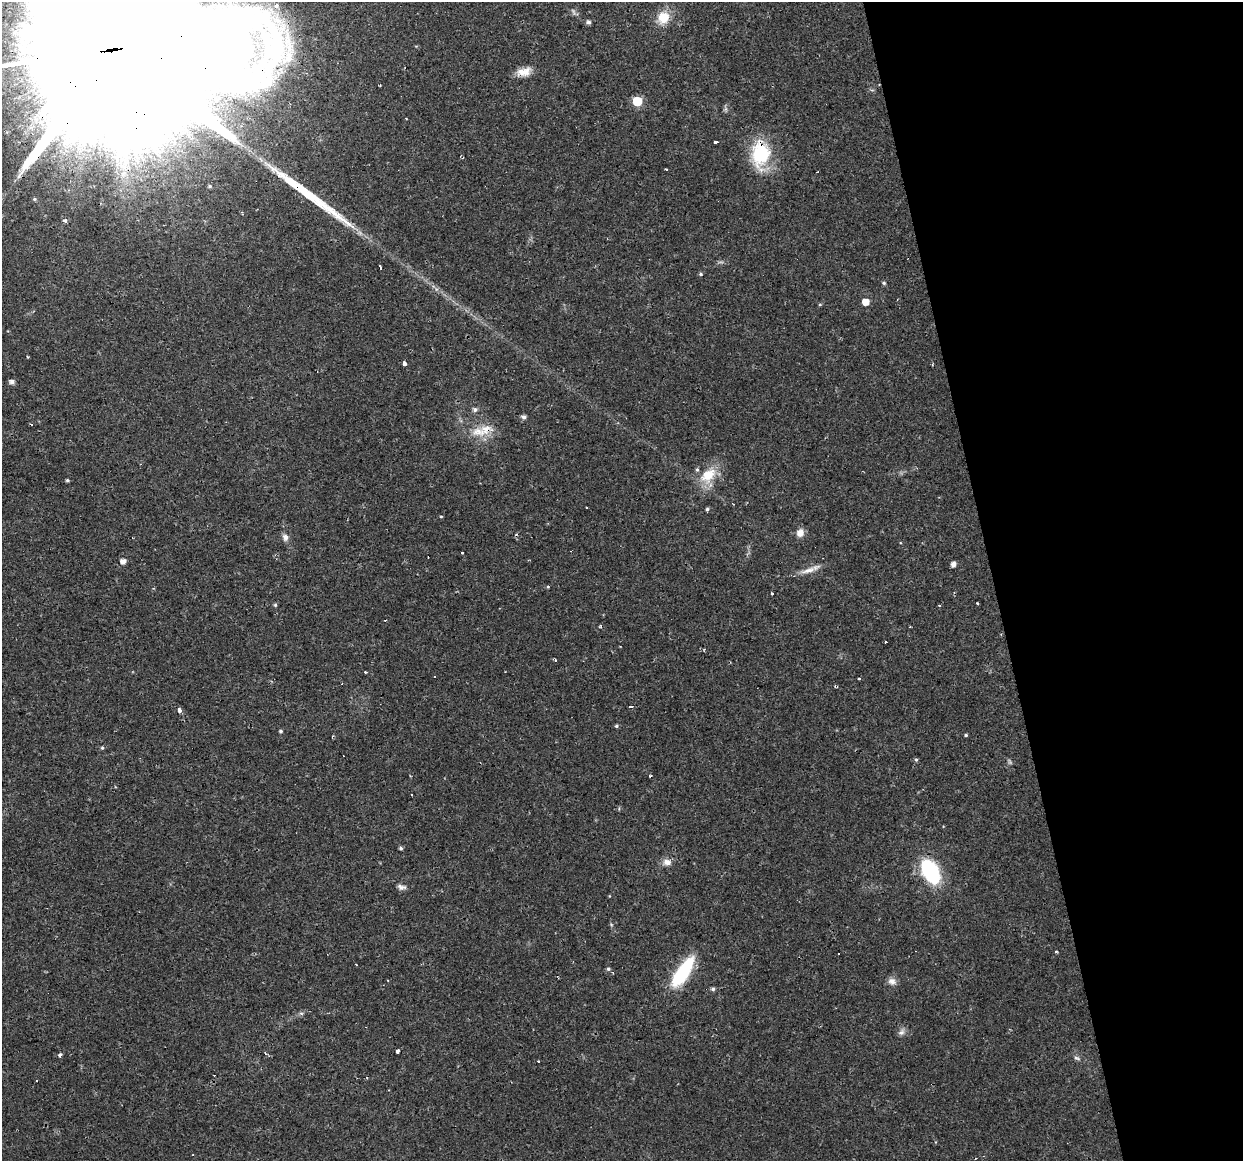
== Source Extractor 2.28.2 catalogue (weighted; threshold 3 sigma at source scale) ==
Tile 12 of 4 x 4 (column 4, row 3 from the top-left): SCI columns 3723-4963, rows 1190-2348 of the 4963 x 4744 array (HDU 1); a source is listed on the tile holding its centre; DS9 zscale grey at full resolution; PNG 1245 x 1163 px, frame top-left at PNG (2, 2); no overlay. Shown black and unused: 20% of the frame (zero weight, under 2 of 3 exposures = <1% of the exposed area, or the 3 px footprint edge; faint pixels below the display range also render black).
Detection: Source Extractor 2.28.2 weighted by HDU 2 'WHT'; one run over the whole footprint, this tile lists its part. Background 0.0216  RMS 0.0031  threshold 0.0137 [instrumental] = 3 sigma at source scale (4.5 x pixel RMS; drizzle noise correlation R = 1.50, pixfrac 1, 0.0396/0.0396 arcsec/px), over >= 5 px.
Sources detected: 85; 2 too faint to see at this stretch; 22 cosmic-ray / hot-pixel residue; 1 long thin detection or spike segment (spike, bleed or trail) — not listed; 1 inside a brighter listed object's ellipse — not listed separately; the other 59 listed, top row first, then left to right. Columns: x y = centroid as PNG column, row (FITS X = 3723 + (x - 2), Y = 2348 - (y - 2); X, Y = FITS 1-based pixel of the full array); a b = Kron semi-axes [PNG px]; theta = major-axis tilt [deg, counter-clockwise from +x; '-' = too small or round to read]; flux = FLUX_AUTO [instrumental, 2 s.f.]
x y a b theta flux
276 6 7 7 - 1.8
663 18 14 12 67 6.4
589 22 5 4 - 0.92
109 50 158 31 8 82000
524 72 19 10 16 3.5
637 101 6 6 - 16
32 134 5 4 - 0.78
716 142 4 3 - 2.5
760 154 33 22 86 18
210 186 5 5 - 0.47
34 199 5 4 - 0.46
65 221 5 4 - 0.98
380 267 3 3 - 2
884 283 5 5 - 0.51
865 302 5 5 - 3.6
820 305 5 3 - 0.29
28 357 3 2 - 0.31
404 363 4 3 - 1.3
12 382 5 5 - 1.3
475 409 6 6 - 0.92
524 417 6 5 - 1.1
486 429 22 15 16 6.4
708 475 27 17 47 8.1
67 480 4 3 - 0.43
733 504 3 2 - 0.31
707 509 4 4 - 0.54
441 516 5 3 - 0.27
800 533 9 8 - 2.5
285 537 10 7 -72 1.4
123 561 5 5 - 1.8
953 564 5 4 - 1.5
808 570 24 6 15 2.9
548 587 5 3 - 0.31
772 593 3 3 - 0.5
978 603 3 3 - 0.46
275 605 4 4 - 0.44
631 706 4 3 - 0.39
179 710 6 4 -71 1.9
616 726 5 4 - 0.49
281 731 5 4 - 0.43
966 735 4 3 - 0.43
332 737 5 2 - 0.28
102 748 5 4 - 0.39
916 760 5 4 - 0.47
401 848 4 4 - 0.53
667 862 12 9 -13 1.9
930 871 24 14 -61 29
401 887 11 6 -8 1.3
1056 952 3 3 - 0.43
608 969 6 5 - 0.62
683 972 36 12 56 21
892 981 11 9 -17 1.7
713 989 5 5 - 0.66
301 1013 6 4 -18 0.45
901 1032 11 7 40 1.2
398 1051 4 3 - 2.6
60 1055 3 3 - 2.7
1076 1058 7 4 -3 0.6
538 1061 3 2 - 0.22
Overlapping masked pixels (flux is a lower limit): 3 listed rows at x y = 109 50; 760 154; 486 429
Isophote crosses this tile's border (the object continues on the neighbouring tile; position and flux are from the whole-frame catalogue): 1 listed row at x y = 109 50